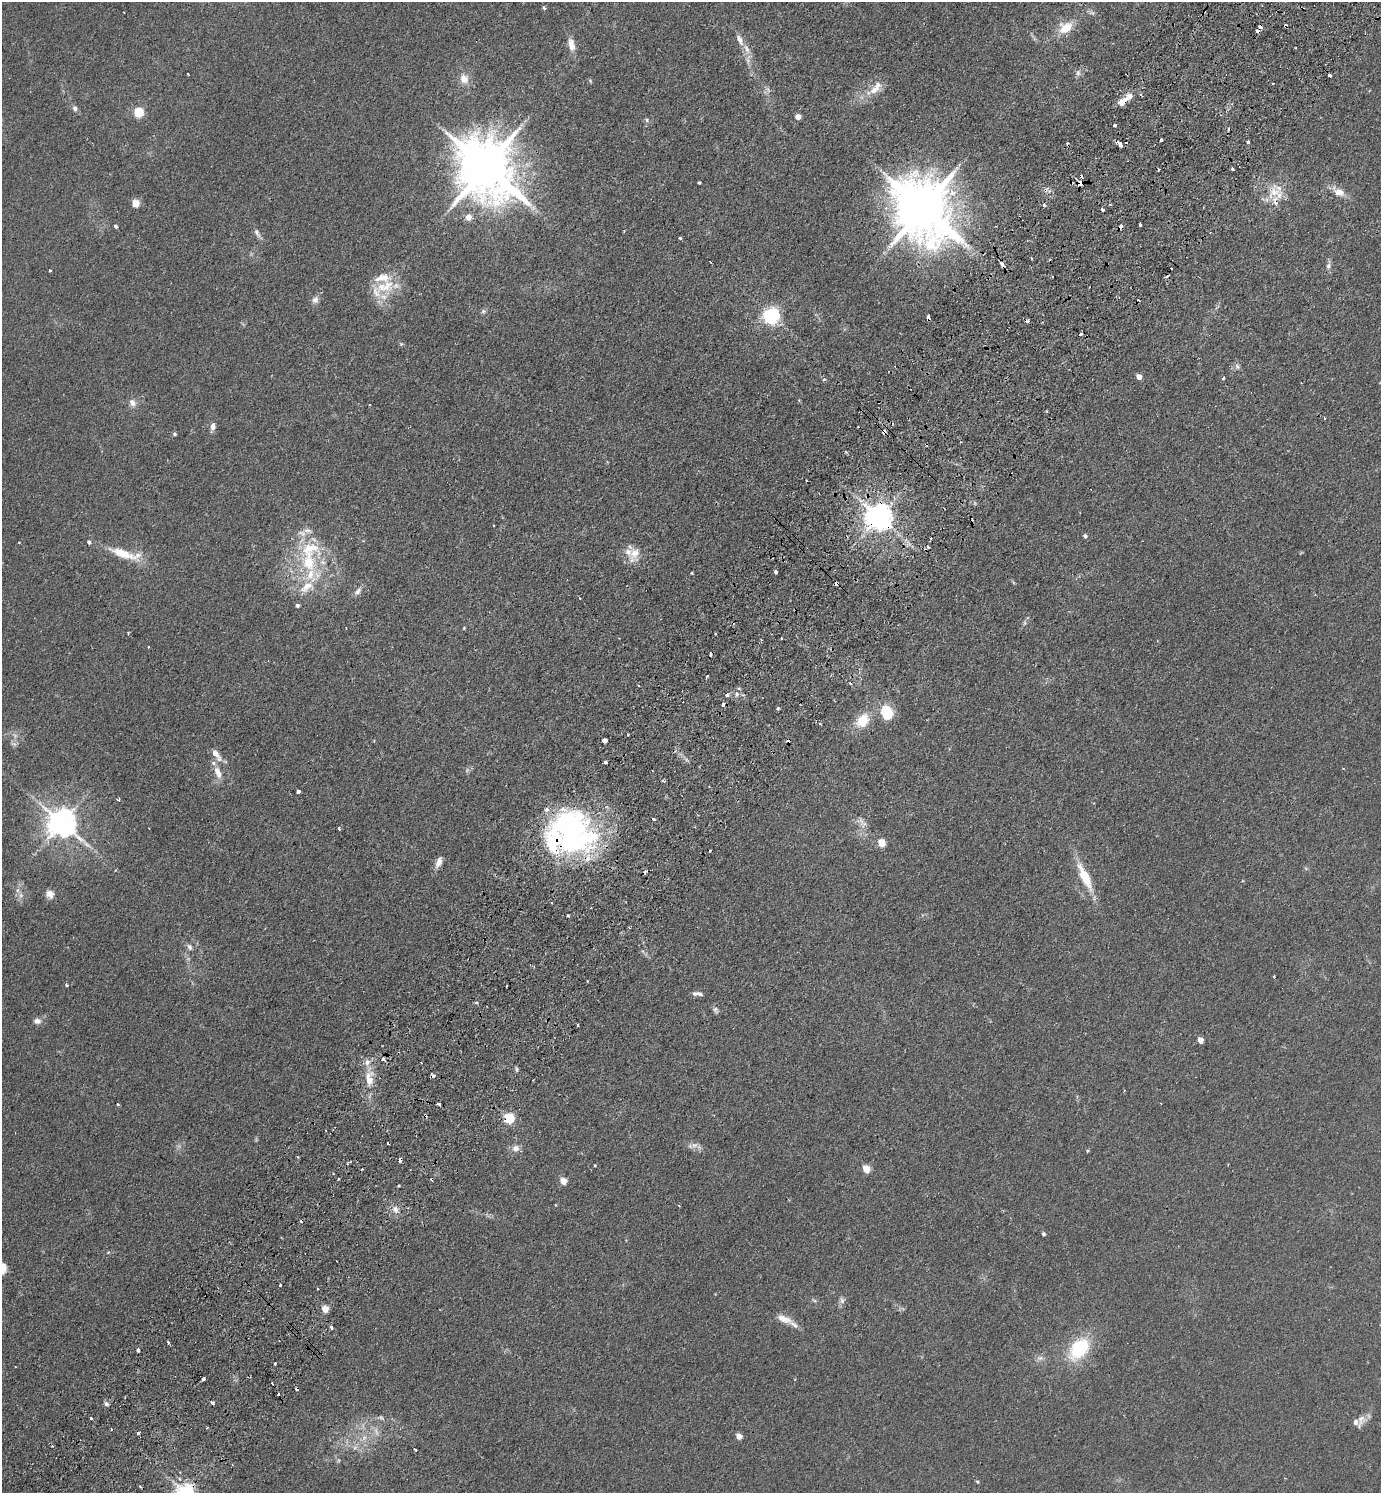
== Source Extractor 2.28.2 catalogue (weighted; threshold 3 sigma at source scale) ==
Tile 10 of 4 x 4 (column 2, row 3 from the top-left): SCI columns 1722-3100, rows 1533-3023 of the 6059 x 6046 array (HDU 1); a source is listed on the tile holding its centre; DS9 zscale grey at full resolution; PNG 1383 x 1495 px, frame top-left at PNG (2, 2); no overlay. Shown black and unused: <1% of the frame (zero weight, under 2 of 3 exposures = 3% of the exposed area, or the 3 px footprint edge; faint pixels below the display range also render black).
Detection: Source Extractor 2.28.2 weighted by HDU 2 'WHT'; one run over the whole footprint, this tile lists its part. Background 0.0273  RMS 0.0043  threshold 0.0193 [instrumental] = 3 sigma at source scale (4.5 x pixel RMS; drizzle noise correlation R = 1.50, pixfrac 1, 0.05/0.05 arcsec/px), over >= 5 px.
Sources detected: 219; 2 too faint to see at this stretch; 1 inside a brighter object's white glare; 32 cosmic-ray / hot-pixel residue — not listed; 18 inside a brighter listed object's ellipse — not listed separately; the other 166 listed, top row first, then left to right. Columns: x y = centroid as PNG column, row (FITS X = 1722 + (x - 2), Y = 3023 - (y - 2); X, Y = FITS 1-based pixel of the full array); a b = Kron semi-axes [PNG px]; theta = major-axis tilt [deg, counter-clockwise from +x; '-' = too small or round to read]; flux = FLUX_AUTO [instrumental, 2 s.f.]
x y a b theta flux
544 8 4 3 - 0.73
1066 27 19 14 29 7.6
1260 27 3 3 - 4.3
1258 31 3 3 - 1.8
739 39 16 6 -62 2.9
572 45 16 7 -76 4.1
1078 73 10 6 90 1.4
1329 75 3 3 - 2.4
464 79 13 11 -70 4
590 81 6 3 -55 0.45
1273 83 2 2 - 0.41
876 88 25 10 51 5.8
1122 102 13 7 40 4.3
75 108 8 6 -70 1.3
138 112 5 5 - 24
798 117 4 4 - 4.1
647 120 6 5 - 0.74
1114 125 3 3 - 0.97
1161 140 3 3 - 1.7
1248 142 3 3 - 1
1120 144 6 3 -43 7.9
486 167 17 15 -56 3100
1232 169 3 3 - 2.1
1159 170 3 3 - 1.4
699 183 4 3 - 0.63
1080 183 5 4 - 4.5
1274 192 22 16 56 8.8
1339 192 18 10 -29 4.5
136 203 5 5 - 11
1044 205 3 3 - 3.7
923 208 17 15 -64 3400
1102 210 4 3 - 0.95
468 217 6 6 - 3.8
1140 225 3 3 - 3.2
116 226 4 4 - 0.79
1121 226 4 3 - 3.3
257 233 14 6 -61 1.7
680 238 3 3 - 0.86
1031 258 4 2 - 0.36
1002 264 5 3 - 4.5
1328 266 9 6 78 1.5
50 271 3 3 - 0.69
1052 277 2 2 - 0.43
385 286 32 17 17 13
315 300 9 9 - 1.9
483 311 7 6 - 0.84
771 316 6 6 - 160
928 317 5 3 - 2
1080 334 3 3 - 2
401 344 5 5 - 0.53
1237 366 9 6 -57 1.3
1139 377 5 4 - 3.8
1223 378 4 3 - 0.85
824 379 4 4 - 0.8
132 403 11 8 -60 2.3
1325 418 3 3 - 0.6
213 427 9 6 78 2.2
884 432 4 3 - 2.6
174 434 4 4 - 0.73
846 452 4 3 - 0.53
879 517 8 8 - 590
308 531 12 7 -14 1.8
1085 536 5 4 - 1.1
931 538 3 3 - 1.1
19 542 3 2 - 0.35
928 547 3 3 - 2.5
634 553 25 14 72 5.8
124 554 43 11 -16 11
308 562 29 20 89 23
776 572 4 3 - 5
691 573 3 3 - 0.45
837 584 4 3 - 1.5
358 591 12 7 47 2
297 606 4 4 - 1.1
1024 623 6 4 71 0.74
464 628 4 3 - 0.41
715 634 3 2 - 0.6
707 677 4 2 - 0.67
739 688 5 3 - 0.45
736 694 6 4 90 0.8
727 695 3 3 - 2.6
723 704 4 3 - 2
778 708 3 3 - 1
887 712 16 12 -69 12
863 720 16 12 52 9.7
820 724 5 3 - 0.5
628 735 3 2 - 0.36
15 736 8 6 -55 1.4
604 740 4 4 - 5.6
216 754 16 6 -53 3.9
605 762 3 3 - 1.8
218 773 15 7 -67 4
664 781 5 3 - 0.66
298 791 4 3 - 1.5
118 800 4 3 - 0.84
861 821 13 7 -65 2.4
61 823 9 8 - 680
339 829 3 3 - 1.1
570 830 49 42 -84 100
881 843 5 5 - 12
439 862 14 7 67 2.7
1085 877 36 10 -65 12
50 894 10 10 - 2.5
21 895 7 6 - 1.4
568 916 3 3 - 1
190 947 9 6 -63 1.4
1274 976 3 2 - 0.68
587 981 2 2 - 0.45
66 985 4 3 - 0.9
506 986 3 2 - 0.69
695 993 8 6 -10 1.2
476 1003 4 3 - 0.97
715 1010 10 6 -55 1.1
37 1021 11 8 -4 2
578 1025 3 2 - 0.65
1200 1040 5 4 - 5.6
383 1059 5 4 - 1.4
367 1062 8 6 76 1.9
517 1070 6 4 -73 0.69
369 1080 11 10 - 3.9
117 1104 4 3 - 0.42
439 1104 4 3 - 1.7
509 1118 5 5 - 30
388 1143 3 2 - 0.77
694 1145 10 7 5 2.1
516 1148 10 8 8 2.4
1087 1151 5 4 - 0.47
297 1157 3 2 - 0.46
400 1160 4 3 - 3.5
595 1165 4 3 - 0.34
866 1169 5 4 - 12
338 1179 3 2 - 0.58
563 1181 5 4 - 8
398 1185 3 3 - 0.84
555 1205 3 3 - 0.3
679 1206 4 2 - 0.34
395 1209 10 8 -67 2.6
1043 1234 4 4 - 0.77
2 1268 11 8 83 4.6
280 1285 3 3 - 0.67
318 1288 3 3 - 0.66
814 1300 6 4 -20 0.6
842 1300 9 6 -77 1.3
325 1309 5 4 - 8.3
784 1319 22 9 -19 4.3
332 1328 4 3 - 1.1
168 1342 4 2 - 0.84
1079 1349 26 17 51 24
138 1350 3 3 - 3.6
275 1363 3 2 - 0.54
203 1379 4 3 - 1.4
272 1383 3 2 - 0.96
125 1397 3 2 - 0.34
212 1403 3 3 - 0.94
106 1404 5 5 - 1.5
381 1417 7 4 -3 0.84
91 1418 3 3 - 2.9
1361 1421 20 9 68 3.3
207 1427 4 2 - 0.43
111 1429 3 3 - 0.6
138 1433 4 3 - 1.7
739 1436 5 4 - 5.6
364 1438 8 6 78 1.7
415 1450 4 3 - 1.2
977 1482 5 4 - 0.55
140 1486 5 3 - 0.52
Overlapping masked pixels (flux is a lower limit): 14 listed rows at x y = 1260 27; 1258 31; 1122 102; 1120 144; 1080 183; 1121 226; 1002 264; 928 317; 884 432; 879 517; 837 584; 570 830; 509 1118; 400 1160
Isophote crosses this tile's border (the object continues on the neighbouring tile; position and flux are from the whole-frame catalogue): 1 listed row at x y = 2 1268